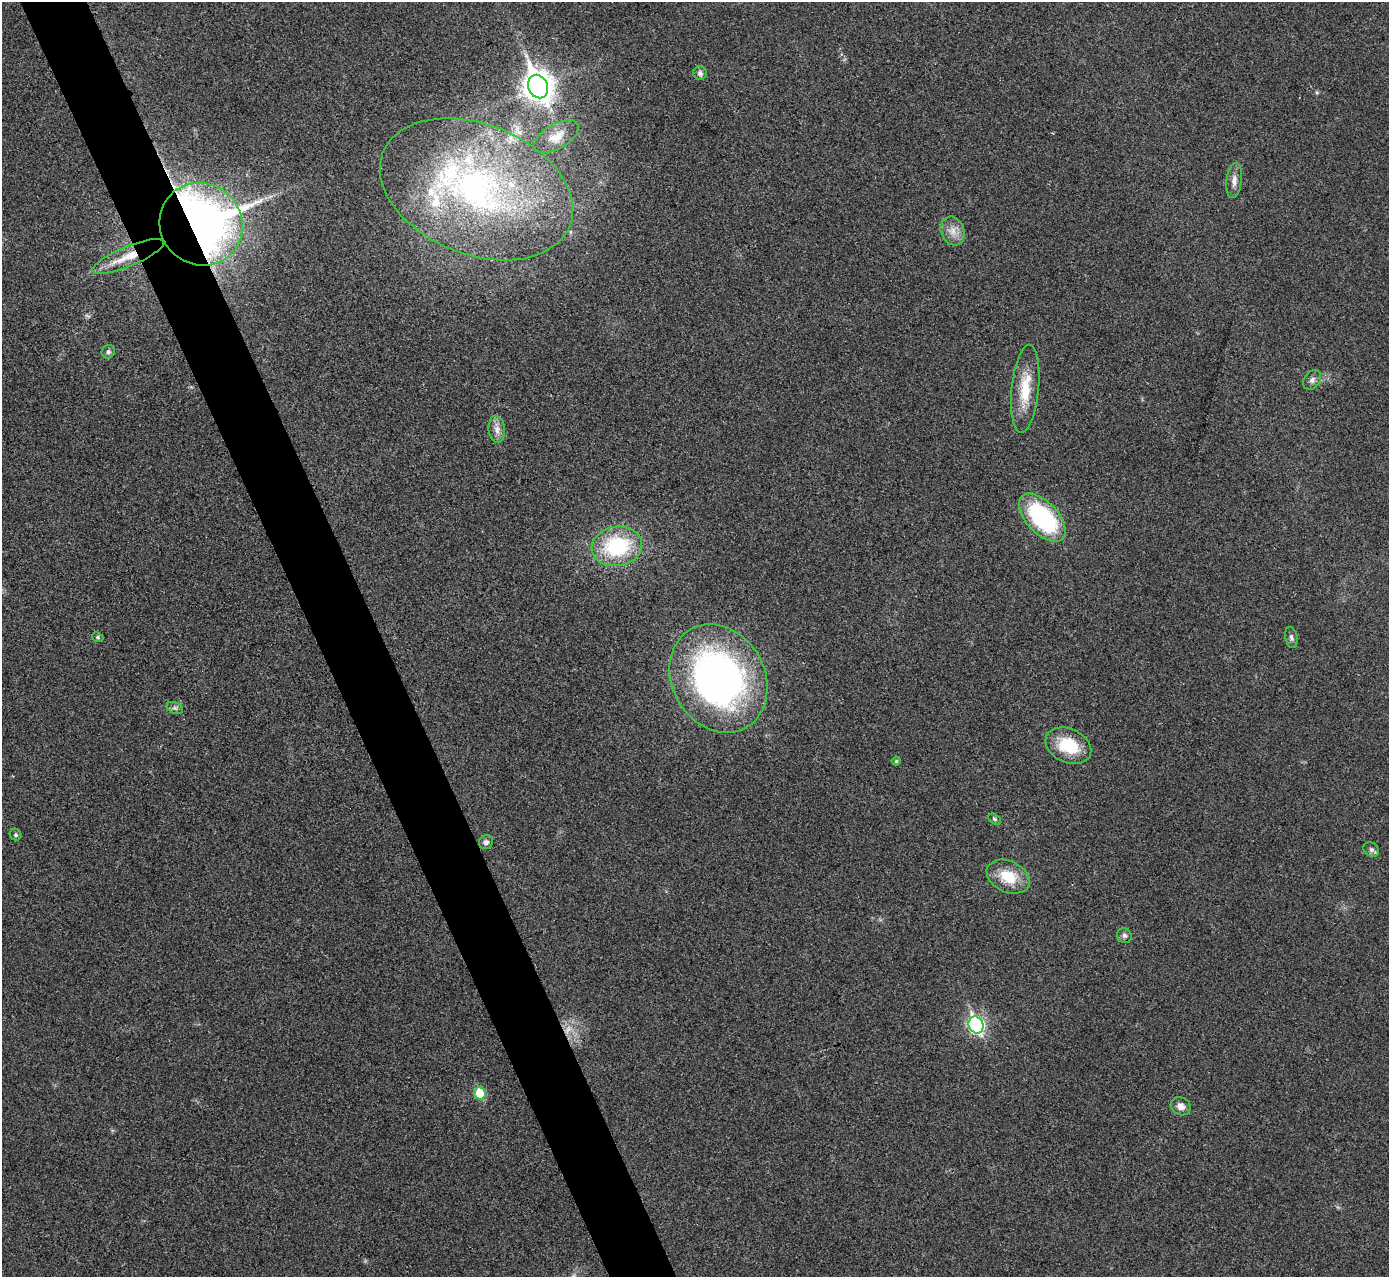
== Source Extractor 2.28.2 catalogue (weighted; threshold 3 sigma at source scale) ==
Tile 11 of 4 x 4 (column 3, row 3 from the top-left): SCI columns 2779-4165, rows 1435-2709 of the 5559 x 5548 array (HDU 1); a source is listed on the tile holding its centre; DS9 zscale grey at full resolution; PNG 1391 x 1279 px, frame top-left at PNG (2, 2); each listed source drawn as its Kron ellipse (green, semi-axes under 4 px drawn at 4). Shown black and unused: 5% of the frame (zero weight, under 3 of 4 exposures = <1% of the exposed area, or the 3 px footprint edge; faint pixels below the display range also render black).
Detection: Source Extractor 2.28.2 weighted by HDU 2 'WHT'; one run over the whole footprint, this tile lists its part. Background 0.0293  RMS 0.0061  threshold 0.0273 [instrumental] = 3 sigma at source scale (4.5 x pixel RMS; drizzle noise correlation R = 1.50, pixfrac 1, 0.05/0.05 arcsec/px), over >= 5 px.
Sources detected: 34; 1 too faint to see at this stretch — neither listed nor drawn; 4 inside a brighter listed object's ellipse — not listed separately; the other 29 listed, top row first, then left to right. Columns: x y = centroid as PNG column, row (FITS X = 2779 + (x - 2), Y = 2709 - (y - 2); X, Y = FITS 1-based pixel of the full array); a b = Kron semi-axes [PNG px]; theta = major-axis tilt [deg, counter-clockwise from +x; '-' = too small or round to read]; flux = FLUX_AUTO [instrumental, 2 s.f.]
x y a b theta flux
700 73 7 7 - 2
538 87 12 9 -66 770
556 137 25 12 30 9.4
1234 181 18 7 83 4.2
476 189 100 65 -22 200
201 224 42 40 -41 480
953 231 15 11 -69 6.3
128 256 38 10 23 15
108 352 7 6 - 1.5
1312 380 11 8 52 2.5
1025 389 44 13 84 20
497 429 14 8 -84 4.3
1042 518 30 16 -47 72
617 546 25 19 10 50
98 637 6 4 -23 0.88
1291 637 10 6 -78 1.7
718 679 56 46 -61 250
175 708 8 5 -24 1.7
1068 746 24 17 -25 24
896 761 4 4 - 0.81
994 819 7 4 -28 1.1
16 835 6 5 - 1.1
486 842 7 7 - 2.1
1371 850 8 6 -37 1.8
1008 877 22 15 -26 17
1124 936 8 7 - 1.8
976 1025 9 7 -66 140
480 1093 6 5 - 21
1181 1106 10 8 -25 3.9
Overlapping masked pixels (flux is a lower limit): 2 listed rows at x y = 201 224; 128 256